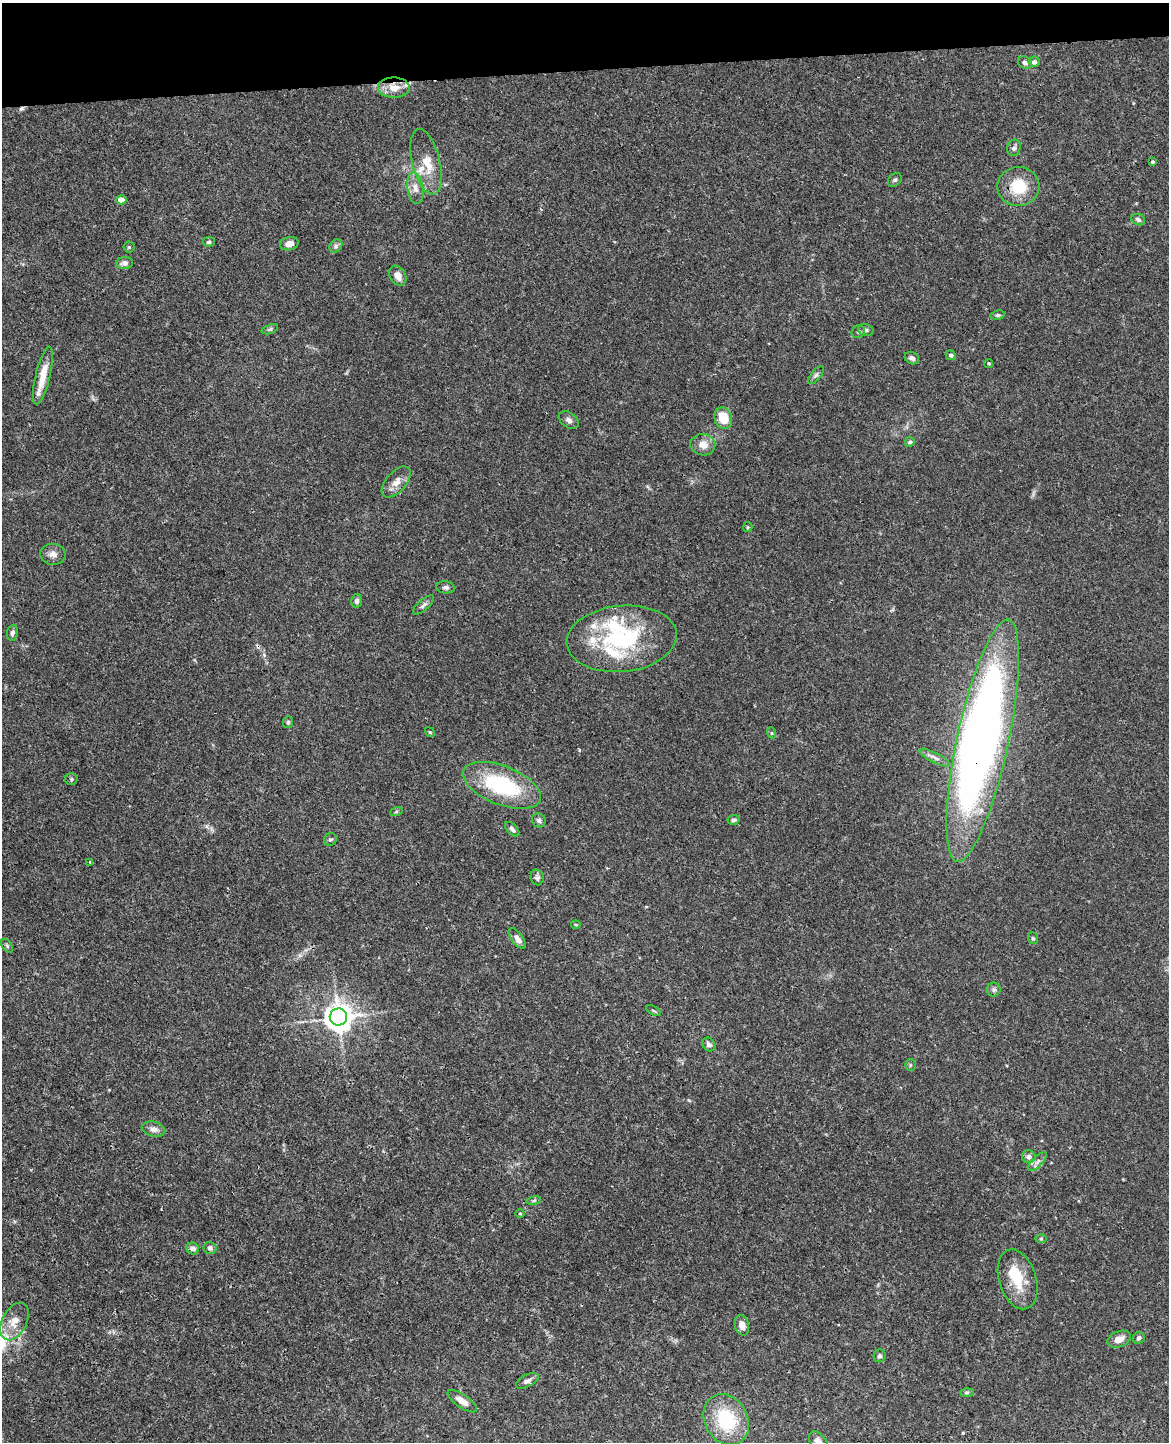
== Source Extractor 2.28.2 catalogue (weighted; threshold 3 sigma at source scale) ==
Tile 3 of 4 x 3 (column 3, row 1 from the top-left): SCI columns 2391-3557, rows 3028-4467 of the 4782 x 4720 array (HDU 1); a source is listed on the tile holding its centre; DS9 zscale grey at full resolution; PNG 1171 x 1444 px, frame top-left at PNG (2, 3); each listed source drawn as its Kron ellipse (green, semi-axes under 4 px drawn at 4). Shown black and unused: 5% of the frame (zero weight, under 3 of 4 exposures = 6% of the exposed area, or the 3 px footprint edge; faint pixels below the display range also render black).
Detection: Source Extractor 2.28.2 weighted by HDU 2 'WHT'; one run over the whole footprint, this tile lists its part. Background 0.043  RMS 0.0031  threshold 0.0138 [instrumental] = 3 sigma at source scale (4.5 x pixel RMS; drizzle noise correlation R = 1.50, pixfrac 1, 0.05/0.05 arcsec/px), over >= 5 px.
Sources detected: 93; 2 inside a brighter object's white glare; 2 cosmic-ray / hot-pixel residue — neither listed nor drawn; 9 inside a brighter listed object's ellipse — not listed separately; the other 80 listed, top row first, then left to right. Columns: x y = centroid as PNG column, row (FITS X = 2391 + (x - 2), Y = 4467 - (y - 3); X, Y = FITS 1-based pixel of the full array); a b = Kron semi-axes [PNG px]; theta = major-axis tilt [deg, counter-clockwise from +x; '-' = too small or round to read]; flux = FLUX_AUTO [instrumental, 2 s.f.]
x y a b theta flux
1034 62 5 5 - 1.3
1025 63 7 6 - 1.3
394 88 16 10 -1 4
1014 148 8 6 71 0.84
426 162 34 14 -76 6.9
1153 162 4 3 - 0.56
895 180 8 6 43 0.69
1018 186 21 19 2 10
415 188 16 8 -82 2.4
121 200 5 4 - 4.2
1138 220 7 5 -23 0.81
209 242 6 5 - 0.6
289 244 9 6 13 2
336 246 7 6 - 0.77
129 247 5 5 - 0.43
124 263 8 6 7 1.4
398 276 10 8 -58 2.4
998 315 7 4 9 0.51
270 329 8 4 19 0.53
866 330 8 5 -17 0.68
858 332 7 6 - 0.69
951 355 5 5 - 0.87
912 358 7 6 - 1.2
989 363 4 4 - 0.48
816 375 11 4 51 0.8
43 376 30 7 77 5.8
723 418 11 8 -73 6.6
569 420 11 7 -35 1.3
910 442 5 4 - 0.54
703 445 12 10 -9 2.9
396 482 19 10 48 2.8
748 527 5 4 - 0.33
53 554 13 10 -5 2
445 587 9 6 -6 0.94
357 601 7 5 81 0.86
423 605 13 5 41 1.1
12 633 8 5 82 0.92
622 639 55 33 6 35
288 722 6 5 - 0.47
430 732 5 4 - 0.38
772 733 6 3 -71 0.38
983 741 124 26 78 260
935 757 17 5 -27 1.5
71 779 6 6 - 0.55
502 785 41 19 -21 29
396 812 6 4 19 0.39
539 820 7 6 - 0.96
734 820 6 5 - 0.69
512 829 9 5 -45 0.91
330 839 7 6 - 0.78
90 862 4 4 - 0.3
537 878 8 6 -80 0.94
576 925 5 3 - 0.34
517 938 12 5 -54 1.8
1033 938 6 5 - 0.5
7 946 7 5 -55 0.52
994 990 7 7 - 0.8
654 1011 8 3 -30 0.43
338 1017 8 8 - 390
709 1044 7 6 - 1
910 1065 6 5 - 0.45
154 1129 12 7 -14 1.7
1029 1157 7 6 - 1.6
1038 1161 12 5 46 1.2
534 1201 7 4 9 0.47
520 1213 5 3 - 0.27
1041 1239 5 3 - 0.33
210 1248 6 6 - 0.89
193 1249 6 6 - 1.6
1018 1279 31 18 -72 9.4
14 1321 20 12 63 4.5
742 1325 10 7 -74 2
1139 1338 6 5 - 0.75
1119 1339 12 8 22 2.8
880 1356 6 6 - 0.82
527 1381 12 6 27 1.2
967 1392 7 4 1 0.58
462 1401 17 6 -35 2.7
726 1420 26 21 -60 17
818 1442 12 7 -54 2.4
Overlapping masked pixels (flux is a lower limit): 1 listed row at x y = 983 741
Isophote crosses this tile's border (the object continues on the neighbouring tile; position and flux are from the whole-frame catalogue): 1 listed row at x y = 818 1442